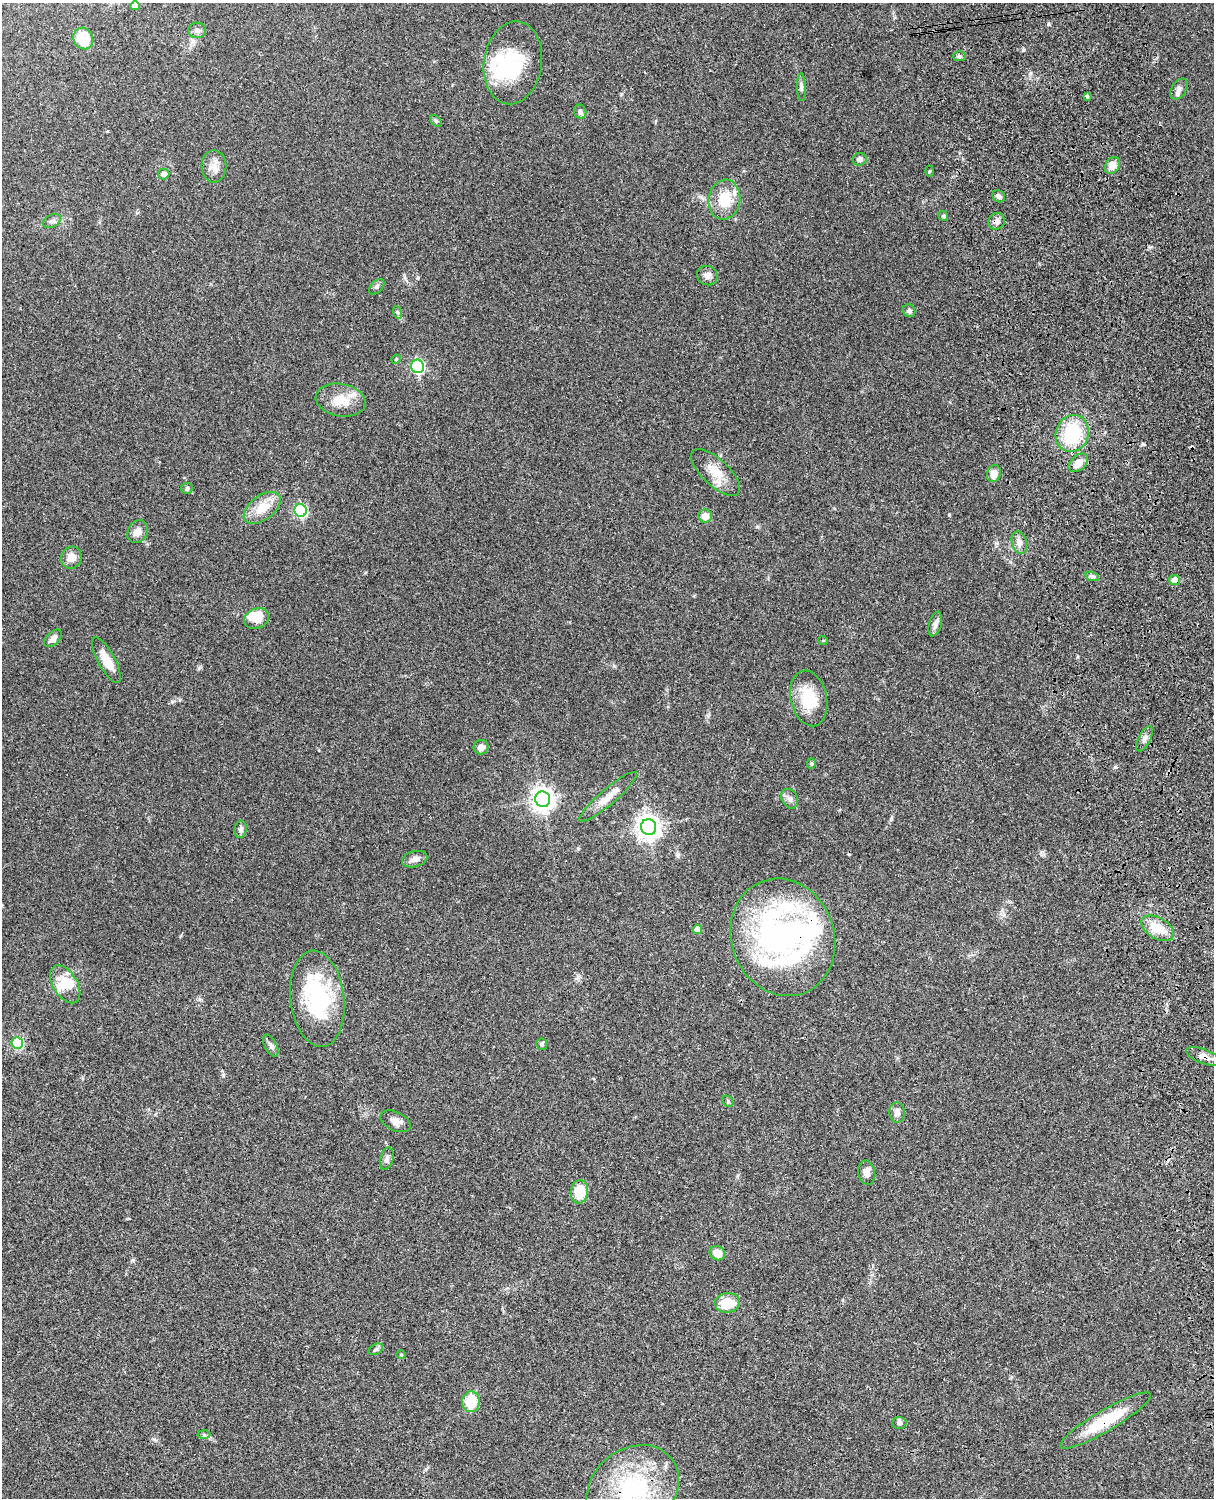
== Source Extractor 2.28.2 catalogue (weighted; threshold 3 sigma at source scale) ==
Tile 6 of 4 x 3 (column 2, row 2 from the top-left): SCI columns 1333-2544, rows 1772-3267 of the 5086 x 4925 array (HDU 1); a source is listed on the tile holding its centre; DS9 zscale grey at full resolution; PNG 1216 x 1500 px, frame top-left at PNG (2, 3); each listed source drawn as its Kron ellipse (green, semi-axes under 4 px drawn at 4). Shown black and unused: <1% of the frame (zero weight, under 3 of 4 exposures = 6% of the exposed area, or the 3 px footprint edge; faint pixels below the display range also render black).
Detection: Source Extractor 2.28.2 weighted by HDU 2 'WHT'; one run over the whole footprint, this tile lists its part. Background 0.0994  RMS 0.0064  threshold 0.0289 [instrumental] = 3 sigma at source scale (4.5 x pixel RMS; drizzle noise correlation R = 1.50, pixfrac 1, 0.05/0.05 arcsec/px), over >= 5 px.
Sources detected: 91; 6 inside a brighter object's white glare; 2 cosmic-ray / hot-pixel residue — neither listed nor drawn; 4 inside a brighter listed object's ellipse — not listed separately; the other 79 listed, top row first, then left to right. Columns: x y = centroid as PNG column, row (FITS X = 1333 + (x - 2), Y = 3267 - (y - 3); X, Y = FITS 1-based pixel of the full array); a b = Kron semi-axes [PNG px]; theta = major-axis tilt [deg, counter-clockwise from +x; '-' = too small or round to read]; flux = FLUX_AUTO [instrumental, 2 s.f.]
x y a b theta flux
135 6 4 4 - 4.2
197 30 9 7 2 2.2
83 38 11 9 -64 18
959 56 6 5 - 1.1
513 63 42 29 82 40
801 87 14 4 -88 1.9
1179 89 11 7 60 2.8
1087 96 4 3 - 1.1
580 112 7 6 - 2
436 121 7 4 -45 1.1
860 159 7 6 - 2.3
1112 165 9 7 56 5.3
214 166 16 12 -88 5.7
929 171 5 3 - 0.65
164 174 5 5 - 3.3
999 196 7 5 -33 1.8
724 200 20 16 81 17
943 216 5 4 - 0.9
52 221 9 6 29 2.2
997 221 9 8 - 3.2
707 275 10 9 - 3.5
377 287 9 5 46 1.5
909 311 6 6 - 1.7
397 312 6 4 -70 0.9
396 359 5 4 - 0.75
418 366 7 6 - 100
341 400 25 16 -10 12
1072 433 19 16 68 37
1078 463 11 7 43 5.5
716 472 31 13 -43 12
994 473 8 7 - 4.9
187 488 6 5 - 1.6
262 508 21 12 37 13
301 510 6 6 - 83
705 516 7 6 - 5.8
138 532 12 9 60 5.1
1019 543 11 7 -74 3.3
71 558 11 10 - 5.3
1092 576 7 4 -18 1.4
1174 580 5 5 - 5.3
257 618 13 9 23 12
935 624 13 6 74 3.1
53 638 10 6 47 3.5
823 640 5 3 - 0.49
106 660 26 8 -62 9.9
809 698 28 18 -78 22
1144 739 14 6 64 2.8
481 747 7 7 - 3.1
811 763 5 4 - 0.92
608 797 37 8 40 8.7
543 799 8 7 - 460
790 799 10 7 -61 2.7
649 827 8 7 - 510
241 829 9 6 82 1.9
415 859 13 8 14 3.5
1158 928 18 10 -31 13
697 929 5 4 - 7.3
783 937 60 51 -70 200
65 984 21 12 -58 11
317 999 48 27 -83 59
17 1043 6 5 - 20
542 1044 6 5 - 1.3
271 1046 12 6 -63 2.2
1203 1056 18 7 -21 4.6
728 1101 6 5 - 0.88
897 1112 10 7 -86 3.3
395 1121 16 9 -26 4.6
387 1159 11 6 73 2.2
867 1173 12 8 -79 4.2
579 1192 12 8 81 15
717 1253 8 7 - 7.8
727 1303 12 10 8 16
376 1349 8 5 29 1.2
401 1355 5 3 - 0.59
471 1402 10 9 - 20
1105 1420 52 10 30 29
899 1423 7 6 - 1.4
204 1435 6 4 -2 1
633 1489 49 40 37 79
Overlapping masked pixels (flux is a lower limit): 6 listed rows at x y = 997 221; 1174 580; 783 937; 1203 1056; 1105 1420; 633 1489
Isophote crosses this tile's border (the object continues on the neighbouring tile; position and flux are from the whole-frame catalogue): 1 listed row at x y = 633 1489
Unlisted compact peaks at least as high as the median listed source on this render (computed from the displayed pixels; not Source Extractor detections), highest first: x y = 1049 24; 1115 767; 614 666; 949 515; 1143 444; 418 278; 199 668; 133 1260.